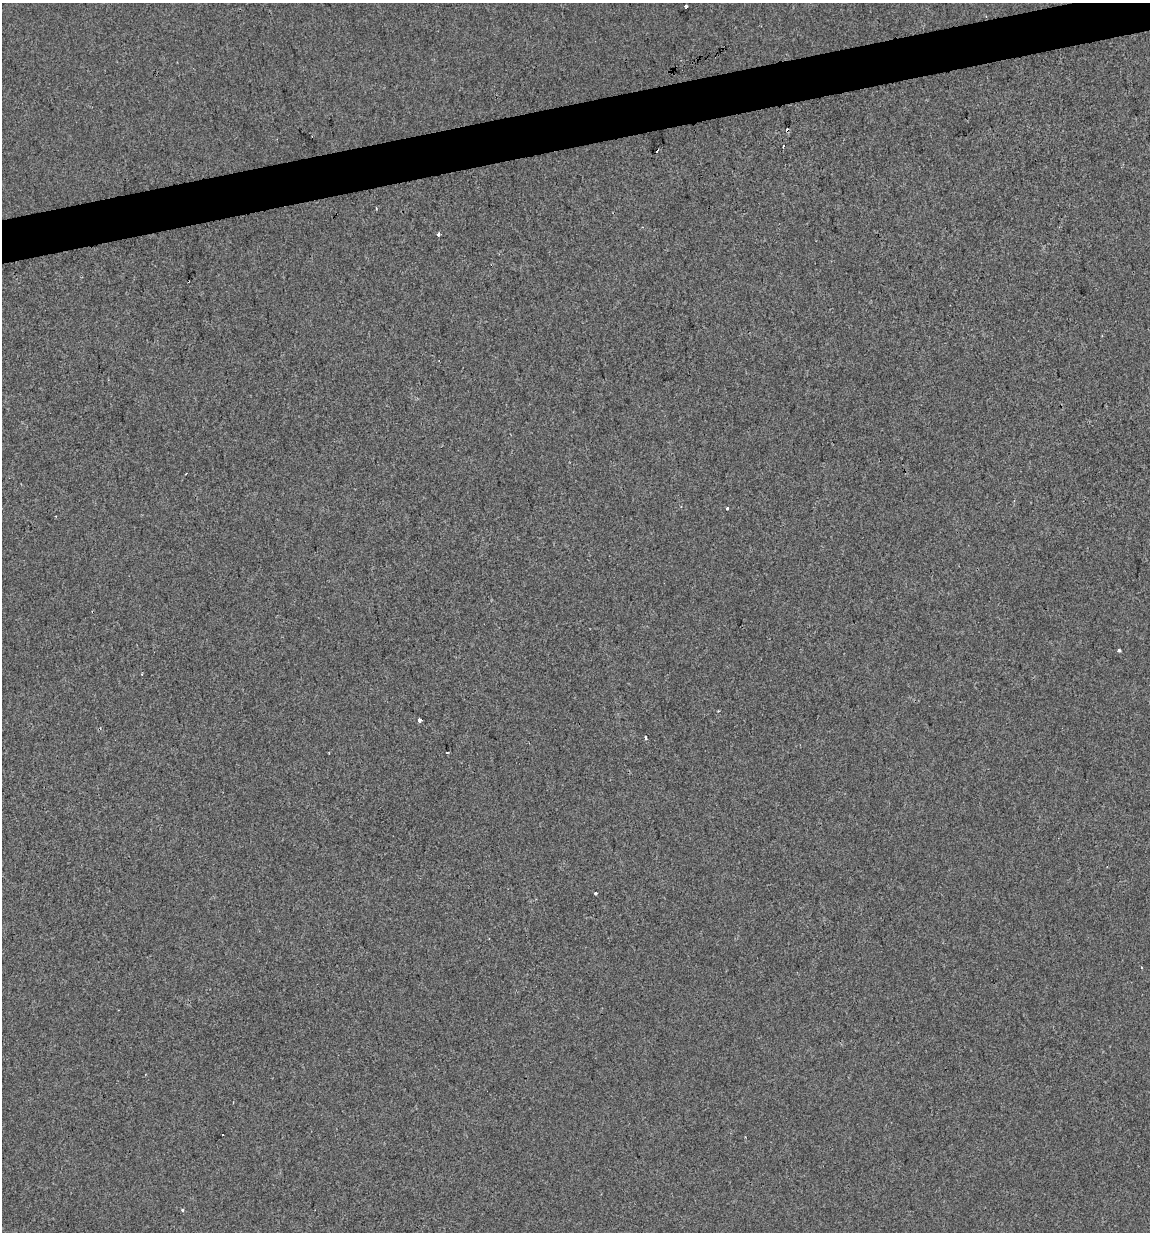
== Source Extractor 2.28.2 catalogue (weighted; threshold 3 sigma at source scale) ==
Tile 10 of 4 x 4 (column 2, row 3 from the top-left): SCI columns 1178-2325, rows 1231-2460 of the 4697 x 4919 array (HDU 1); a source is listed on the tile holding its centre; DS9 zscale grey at full resolution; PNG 1152 x 1234 px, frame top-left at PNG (2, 3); no overlay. Shown black and unused: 3% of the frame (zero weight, under 2 of 3 exposures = <1% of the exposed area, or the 3 px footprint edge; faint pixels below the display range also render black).
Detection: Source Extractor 2.28.2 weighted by HDU 2 'WHT'; one run over the whole footprint, this tile lists its part. Background -2.51e-04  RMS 0.0042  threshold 0.019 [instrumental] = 3 sigma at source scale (4.5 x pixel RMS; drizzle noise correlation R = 1.50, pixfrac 1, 0.0396/0.0396 arcsec/px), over >= 5 px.
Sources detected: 14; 4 cosmic-ray / hot-pixel residue — not listed; the other 10 listed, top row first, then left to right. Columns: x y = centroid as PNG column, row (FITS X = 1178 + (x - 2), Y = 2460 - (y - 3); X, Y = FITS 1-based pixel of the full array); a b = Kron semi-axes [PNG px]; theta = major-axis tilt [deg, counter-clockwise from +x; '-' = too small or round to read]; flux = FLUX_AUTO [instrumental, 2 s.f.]
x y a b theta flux
686 6 3 3 - 4.4
783 146 3 2 - 0.69
438 235 4 3 - 1.4
727 508 3 3 - 0.52
1119 650 4 3 - 1
419 720 4 3 - 2.2
645 737 4 3 - 1
447 752 3 2 - 0.47
595 893 3 3 - 0.46
183 1210 3 3 - 2.3